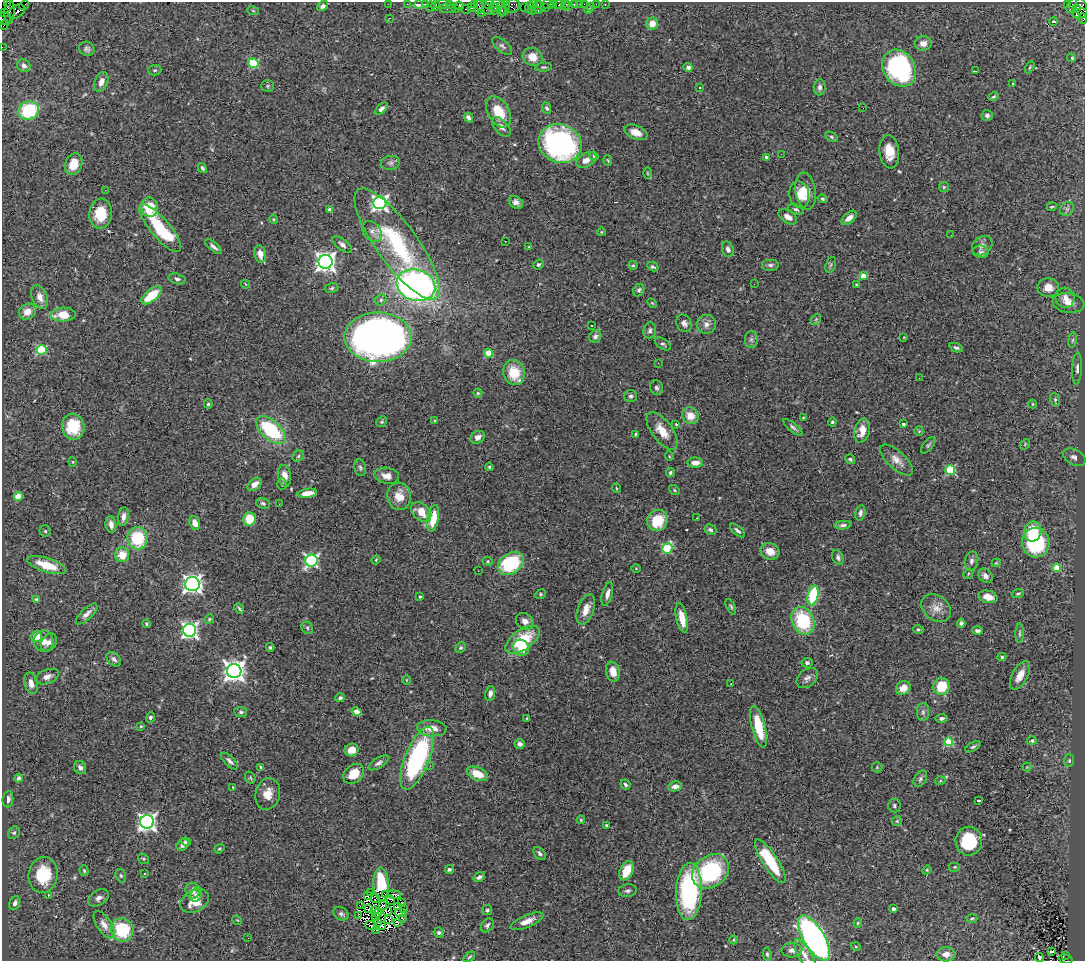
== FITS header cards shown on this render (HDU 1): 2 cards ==
NAXIS1  =                 1083
NAXIS2  =                  959

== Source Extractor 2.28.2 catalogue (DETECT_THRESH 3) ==
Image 1083 x 959 px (HDU 1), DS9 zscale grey, 1 PNG px = 1 image px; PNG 1087 x 963 px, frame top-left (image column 1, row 959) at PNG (2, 2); each listed source drawn as its Kron ellipse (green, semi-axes under 4 px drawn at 4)
Background 1.7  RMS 0.061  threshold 0.184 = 3 sigma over >= 5 px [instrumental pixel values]
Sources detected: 415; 4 with non-positive FLUX_AUTO (blend fragments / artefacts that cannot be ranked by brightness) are neither listed nor drawn; the other 411 listed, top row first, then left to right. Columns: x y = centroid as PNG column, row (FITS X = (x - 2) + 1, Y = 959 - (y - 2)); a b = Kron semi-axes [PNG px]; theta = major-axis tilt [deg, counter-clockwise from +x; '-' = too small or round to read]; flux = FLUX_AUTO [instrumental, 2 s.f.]
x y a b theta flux
8 3 3 2 - 28
388 4 2 2 - 40
407 4 2 2 - 31
419 4 4 3 - 220
425 4 2 2 - 48
450 4 3 3 - 120
488 4 6 3 6 210
497 4 6 2 2 390
533 4 3 2 - 110
538 4 3 2 - 93
548 4 6 4 -20 260
554 4 2 2 - 68
574 4 4 3 - 260
579 4 2 2 - 23
584 4 2 2 - 41
596 4 3 2 - 20
605 4 3 2 - 31
1067 4 3 2 - 310
24 5 5 2 - 73
436 5 6 3 73 160
443 5 8 4 3 270
474 5 4 3 - 72
559 5 5 3 - 240
1072 5 8 3 64 86
323 6 6 4 34 14
430 6 5 2 - 230
459 6 5 4 - 310
513 6 7 7 - 740
565 6 5 3 - 39
569 6 2 2 - 28
590 6 3 2 - 11
478 7 7 3 -90 400
524 7 2 2 - 85
529 7 6 4 68 240
545 7 3 2 - 110
471 8 4 3 - 59
484 8 10 5 -32 640
495 8 3 2 - 79
505 8 8 4 74 250
1077 8 4 3 - 600
1082 8 10 5 -76 660
447 9 8 3 -6 100
455 9 3 3 - 190
466 9 5 3 - 380
501 9 7 3 -84 830
589 9 4 3 - 5
17 11 9 6 31 790
253 11 6 3 -20 5
493 11 2 2 - 59
532 11 4 2 - 140
538 11 3 2 - 220
9 12 12 5 87 790
5 13 3 2 - 63
482 13 2 2 - 21
1080 13 8 5 10 560
389 18 3 2 - 7.3
1083 18 5 3 - 180
5 19 6 6 - 560
1053 21 4 3 - 5.8
652 24 6 6 - 45
4 25 5 3 - 150
923 43 8 7 - 28
502 46 12 6 -39 14
2 47 2 2 - 24
87 49 8 7 - 12
533 57 10 8 -29 53
1071 58 4 3 - 11
253 63 5 5 - 250
24 66 7 6 - 17
544 67 8 4 5 7.4
688 67 5 4 - 13
1030 67 6 3 60 4.5
899 68 19 16 -57 610
155 70 6 5 - 6.5
975 71 3 2 - 7.8
101 82 10 6 69 26
1013 83 3 3 - 9.7
267 86 6 5 - 6.9
820 87 8 6 83 14
699 88 3 3 - 16
993 96 5 3 - 5.4
547 108 6 4 -65 7.8
863 108 3 2 - 3.9
381 109 7 4 44 12
29 111 10 9 - 240
499 112 17 11 -59 110
987 115 5 5 - 13
468 118 5 4 - 14
501 127 12 6 -49 22
636 132 12 7 -22 41
831 137 7 4 -28 6.7
560 144 22 19 -24 1000
889 152 17 10 -83 69
781 154 2 2 - 6.7
594 156 5 4 - 5.2
766 157 4 3 - 9.6
586 160 11 7 29 28
608 160 5 3 - 4.6
390 163 9 7 7 13
74 164 11 8 67 70
202 168 5 3 - 8.5
647 173 6 4 -89 4.9
944 187 5 5 - 7.5
105 190 2 2 - 70
805 191 18 10 -80 62
799 195 13 10 -80 46
823 199 5 4 - 6.7
516 202 7 6 - 20
380 203 6 6 - 1300
150 207 10 8 -78 130
1052 207 5 3 - 4.4
796 209 8 4 -23 9.3
1067 209 7 6 - 12
330 210 4 4 - 23
101 214 15 11 82 120
788 217 10 6 -32 29
849 218 9 5 40 30
273 219 4 3 - 4
160 228 30 9 -50 220
372 231 12 8 -49 23
601 232 4 3 - 3.1
951 235 2 2 - 3.2
505 241 3 2 - 9
397 244 67 20 -54 440
342 245 11 5 -37 16
982 246 11 9 39 22
214 247 10 4 -40 14
529 247 4 4 - 4.4
728 249 8 5 -72 18
981 252 8 6 -10 10
260 254 9 5 -78 39
325 262 7 7 - 2600
538 264 5 4 - 7.9
633 265 5 4 - 5.1
770 265 9 6 0 12
831 265 8 5 70 6.8
653 267 6 4 -27 7.8
863 276 4 3 - 84
177 279 9 5 -16 11
245 284 4 3 - 2.6
754 284 2 2 - 6.3
416 285 20 15 -17 1800
856 285 4 3 - 3.4
332 288 7 5 17 7.1
1048 288 10 9 - 47
639 290 6 5 - 8.4
152 295 12 6 38 140
40 297 12 7 -68 38
1065 298 10 9 - 26
381 300 6 5 - 7.8
652 303 6 3 -45 4
1068 303 16 10 -8 38
27 312 9 7 36 41
63 315 12 7 3 87
816 319 6 4 47 5
684 323 9 7 -60 16
706 324 9 9 - 23
592 325 3 2 - 5.3
650 330 8 6 81 13
595 336 6 6 - 13
378 337 33 24 0 3200
904 337 3 3 - 3
751 339 8 6 -90 11
1072 340 8 4 81 7
663 344 9 5 -32 10
956 348 7 4 -20 9.9
41 350 5 5 - 250
489 353 4 4 - 150
658 363 3 2 - 7.3
1077 368 16 5 87 17
514 373 13 10 -77 120
919 378 2 2 - 5.1
656 388 7 6 - 10
478 393 4 4 - 4.8
631 396 6 6 - 9.6
1055 399 6 5 - 7.7
208 404 4 4 - 6.4
1033 404 4 4 - 4.2
690 416 8 8 - 53
803 418 4 2 - 3.5
435 421 4 3 - 4.4
382 422 6 5 - 5.9
832 422 4 4 - 6.4
676 424 4 3 - 4.5
903 424 3 3 - 8.3
73 427 13 11 -78 160
793 427 12 4 -40 11
271 430 18 9 -42 320
662 431 22 10 -54 69
862 431 12 7 74 55
919 431 5 4 - 4.8
636 434 4 3 - 5.8
478 437 8 5 30 19
1025 444 6 4 49 5.4
928 445 10 4 52 8.7
298 456 6 5 - 7
669 456 5 3 - 3.5
1074 457 12 7 -28 20
850 459 5 4 - 9.6
897 460 20 9 -43 40
73 462 5 3 - 3.7
695 463 8 5 1 36
489 467 4 4 - 5.8
360 468 8 5 -79 9.6
950 470 5 5 - 260
670 473 4 4 - 8
284 476 11 6 -81 33
387 476 12 8 -9 35
254 484 8 5 40 34
282 484 6 5 - 5.9
616 488 5 3 - 3.8
674 490 6 4 -38 5.1
307 493 10 4 8 46
18 496 4 4 - 89
399 496 13 12 - 62
263 503 7 5 -20 8.6
279 504 2 2 - 5
421 512 12 8 -44 64
860 513 8 4 76 11
123 517 9 5 81 23
433 518 13 6 79 95
697 518 3 2 - 3.3
249 519 7 6 - 78
657 520 11 10 - 130
195 523 7 5 -72 37
111 524 8 5 -81 24
843 525 8 4 4 11
710 530 6 5 - 11
45 531 6 5 - 7.6
738 531 9 4 -41 11
1033 531 10 8 79 140
137 538 11 10 - 200
1036 542 15 14 - 390
667 549 5 5 - 280
770 551 10 8 -20 47
122 555 7 7 - 66
838 558 8 5 -65 11
376 560 4 4 - 3.8
311 561 6 6 - 740
488 561 5 4 - 5.8
971 561 9 6 78 15
996 563 4 3 - 4.2
511 564 14 10 34 300
47 565 20 7 -18 120
1057 568 4 4 - 120
636 569 4 3 - 3.3
478 571 2 2 - 4.3
968 574 5 4 - 4.6
985 576 8 6 -45 20
192 584 7 7 - 1800
540 594 5 4 - 5.8
607 594 12 5 75 23
1018 594 6 4 20 5.9
813 595 10 5 78 250
420 597 3 3 - 5.5
988 597 10 6 -12 38
37 600 4 3 - 15
731 607 8 3 -63 6.8
239 608 6 2 -50 6.8
936 608 16 12 -38 44
586 609 16 8 70 42
87 614 14 5 44 21
682 618 15 5 -78 64
209 619 5 4 - 5.1
525 621 9 7 -33 21
803 621 14 11 -67 250
961 623 4 4 - 11
146 624 4 4 - 5.3
307 628 6 5 - 8
918 629 5 4 - 6.3
190 630 6 6 - 1300
978 631 5 4 - 13
1020 633 9 3 89 7.1
36 637 5 5 - 92
523 640 20 10 35 190
44 641 11 10 - 29
49 643 10 7 54 20
270 647 4 3 - 5.8
461 648 6 5 - 8.2
521 648 8 7 - 69
1002 657 4 4 - 6.6
114 659 8 6 -44 14
807 663 5 5 - 12
234 671 7 7 - 2800
613 672 10 7 -78 50
1020 675 16 7 61 45
47 677 12 7 20 25
807 678 12 8 40 20
406 680 5 3 - 3.2
31 683 11 6 -75 30
731 684 2 2 - 4.4
942 686 8 8 - 120
903 688 8 6 36 41
490 693 7 5 80 16
340 698 5 4 - 9.4
241 712 6 5 - 8.6
357 712 5 4 - 22
923 712 9 6 -90 13
150 718 5 4 - 11
942 718 6 4 9 12
527 719 4 3 - 4
141 726 3 3 - 3.8
759 727 21 6 -75 140
432 728 15 8 -4 51
1032 740 5 4 - 9.6
949 742 4 4 - 190
520 744 5 4 - 14
973 747 8 4 29 7.8
352 750 7 6 - 38
417 758 34 12 68 670
1069 760 6 5 - 7.2
230 761 11 5 -44 14
379 763 11 5 32 13
430 766 2 2 - 10
261 767 4 3 - 7.2
877 767 5 5 - 5
1027 767 4 4 - 3.7
80 768 7 6 - 19
354 774 11 8 40 66
477 774 11 6 -23 68
19 778 4 4 - 10
250 778 6 5 - 6.2
920 779 9 6 59 12
940 781 5 3 - 3.9
625 785 5 4 - 9.8
675 786 7 5 11 22
233 788 4 3 - 3.4
268 794 16 12 76 53
8 799 8 5 84 18
979 800 4 3 - 8
894 806 7 6 - 8.8
581 820 4 3 - 4.3
897 821 5 5 - 6.2
147 822 7 6 - 1700
606 825 3 3 - 4.4
14 833 6 5 - 7.6
969 841 14 13 - 190
186 842 5 4 - 11
183 845 6 5 - 16
219 849 5 3 - 5.2
540 853 7 5 -50 12
143 859 6 4 -35 5.6
770 861 26 7 -57 220
955 867 6 5 - 6.8
449 869 4 4 - 8.4
927 870 4 4 - 4.5
84 871 5 4 - 5.4
627 871 10 6 64 76
711 871 20 15 38 430
144 874 3 3 - 7.2
43 875 18 14 83 170
121 876 7 5 -73 7.2
479 877 6 4 32 11
381 884 16 7 -88 150
193 891 8 7 - 25
628 891 9 6 6 12
689 891 28 13 88 570
370 893 3 2 - 4.7
196 895 7 5 66 11
368 895 3 2 - 5.2
385 895 3 2 - 5.4
394 895 7 2 -8 12
48 896 3 2 - 30
99 898 11 7 31 20
375 898 5 2 - 3.5
391 900 5 3 - 7.8
195 901 15 10 29 60
401 902 2 2 - 5.1
15 903 7 5 65 17
360 906 3 2 - 5.7
383 906 3 2 - 2.5
398 906 3 2 - 2.3
369 909 3 2 - 3.7
403 909 3 2 - 3.8
893 909 4 3 - 18
375 910 4 2 - 0.29
487 910 5 5 - 7.1
388 911 5 2 - 3.5
377 913 5 2 - 0.23
401 913 5 2 - 2.6
341 914 8 6 -27 11
359 916 3 2 - 3
375 917 2 2 - 4.6
402 918 2 2 - 2.5
972 918 5 3 - 4.7
389 919 4 2 - 2.3
237 920 5 4 - 3.8
527 921 17 6 23 41
377 922 3 2 - 4.3
398 922 4 3 - 3.5
858 923 4 4 - 4.3
104 925 15 7 -57 31
371 925 6 2 -18 8.1
487 925 8 5 54 9.8
381 926 5 2 - 5.5
122 930 12 11 - 230
377 930 3 2 - 5.5
439 932 5 5 - 9.3
248 938 2 2 - 5.1
814 938 25 10 -59 2000
734 940 4 3 - 3.7
856 947 5 3 - 3.3
792 950 10 7 2 20
1051 952 3 2 - 12
767 954 6 4 -80 5.5
946 954 9 7 -1 28
805 955 18 6 -59 29
1065 955 3 2 - 250
469 957 7 3 36 5.6
1039 958 4 3 - 4.3
1065 959 7 3 -15 250
At the frame edge (FLAGS 8, measured only in part): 6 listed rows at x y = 8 3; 1083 18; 5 19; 2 47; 1039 958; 1065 959
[4 non-positive-flux detections neither listed nor drawn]